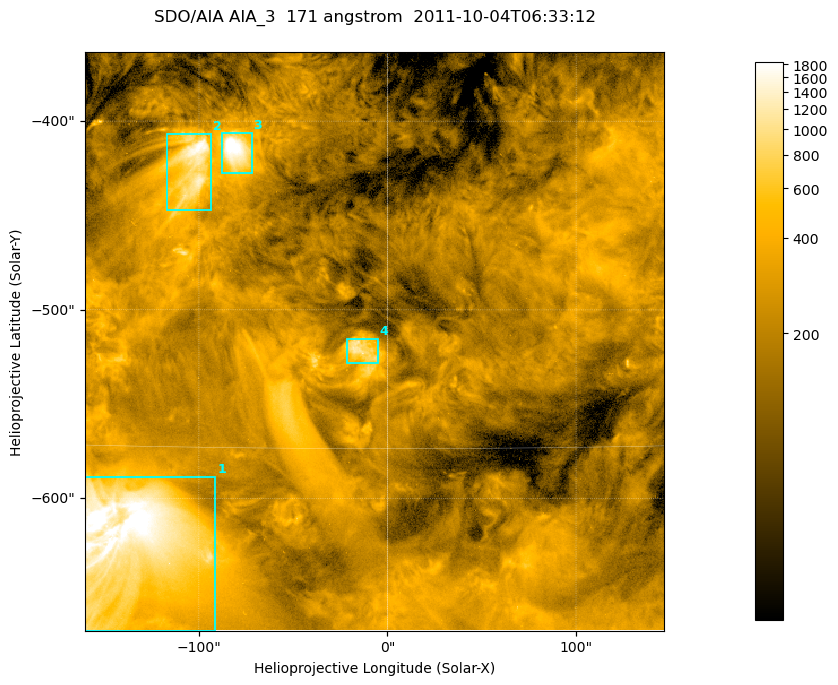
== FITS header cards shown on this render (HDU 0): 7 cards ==
TELESCOP= 'SDO/AIA '
INSTRUME= 'AIA_3   '
WAVELNTH=                  171
WAVEUNIT= 'angstrom'
DATE-OBS= '2011-10-04T06:33:12.34'
CTYPE1  = 'HPLN-TAN'
CTYPE2  = 'HPLT-TAN'

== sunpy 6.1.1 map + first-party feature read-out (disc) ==
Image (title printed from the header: SDO/AIA AIA_3  171 angstrom  2011-10-04T06:33:12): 512 x 512 px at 0.599 arcsec/px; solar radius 959 arcsec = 1600 px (partial field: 3.3% of the solar disc is inside the frame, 100% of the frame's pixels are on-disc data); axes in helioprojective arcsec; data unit not stated in the header (colour bar unlabelled)
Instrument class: DISC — disc imager (sunpy class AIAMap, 171 A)
Bright regions (active regions / flare kernels): reference = the on-disc median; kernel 5 px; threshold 5 sigma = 493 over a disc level ~203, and >= 1.15x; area >= 262 px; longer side >= 6 px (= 3.6 arcsec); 4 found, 4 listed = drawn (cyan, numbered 1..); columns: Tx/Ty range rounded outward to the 2 arcsec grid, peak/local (2 s.f.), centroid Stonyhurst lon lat
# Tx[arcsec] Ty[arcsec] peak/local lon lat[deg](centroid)
1 -160..-90 -670..-588 12 -10 -34
2 -118..-92 -448..-406 8.8 -7 -20
3 -88..-72 -428..-406 10 -5 -19
4 -22..-4 -528..-514 5.5 -1 -26